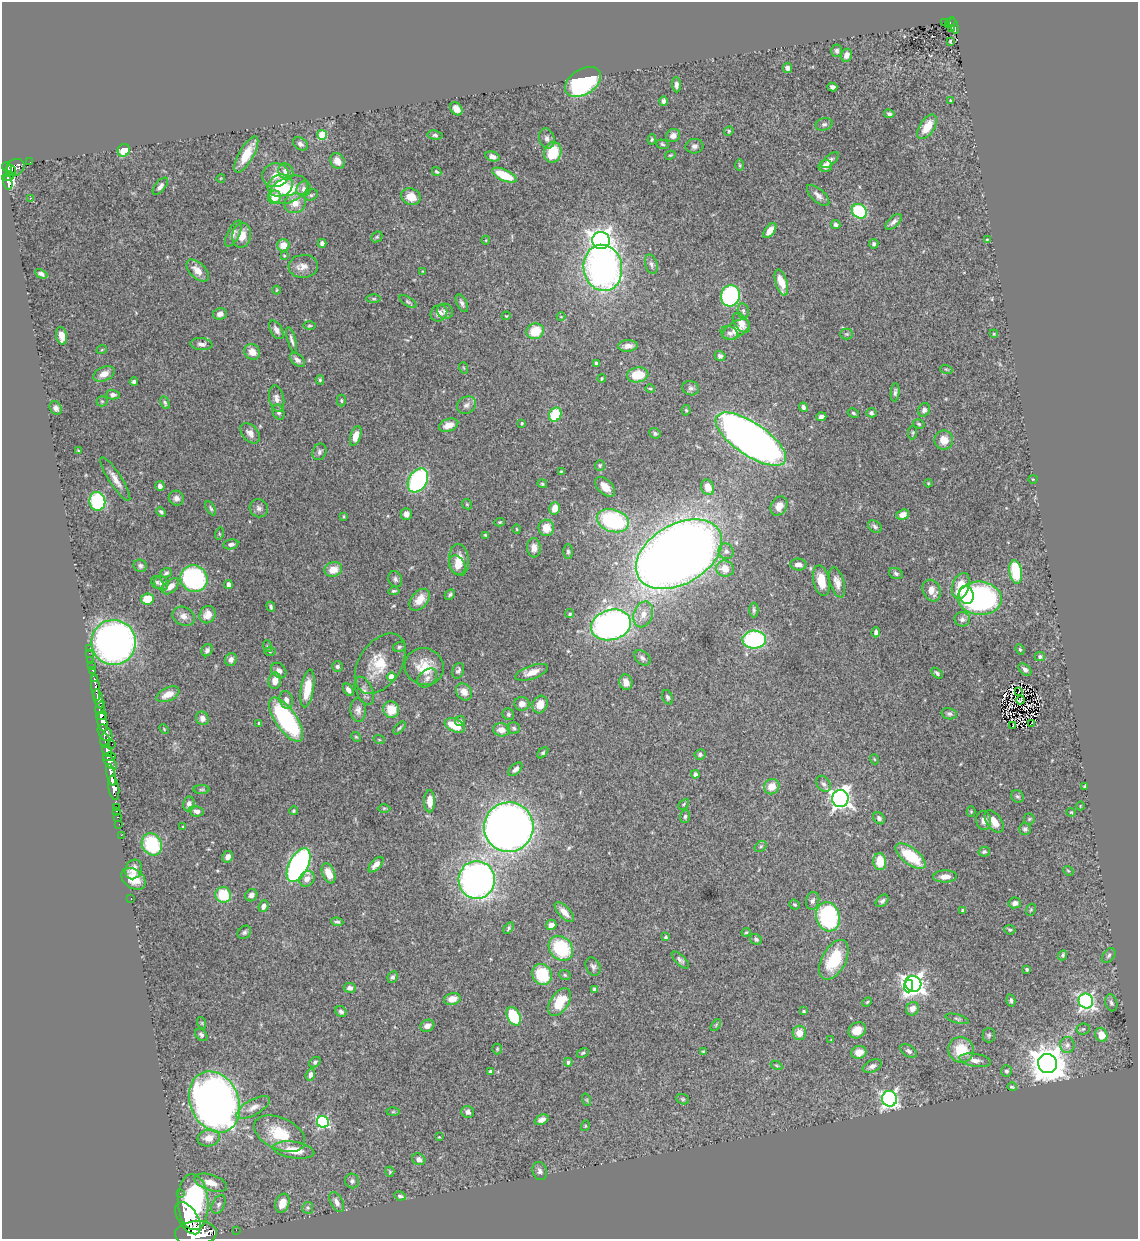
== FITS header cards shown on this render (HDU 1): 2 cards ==
NAXIS1  =                 1136
NAXIS2  =                 1237

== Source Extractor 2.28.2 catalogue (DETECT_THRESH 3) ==
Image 1136 x 1237 px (HDU 1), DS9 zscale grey, 1 PNG px = 1 image px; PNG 1140 x 1241 px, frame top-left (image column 1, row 1237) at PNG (2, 2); each listed source drawn as its Kron ellipse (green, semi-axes under 4 px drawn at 4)
Background 1.69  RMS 0.026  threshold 0.0795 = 3 sigma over >= 5 px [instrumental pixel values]
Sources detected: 429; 3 with non-positive FLUX_AUTO (blend fragments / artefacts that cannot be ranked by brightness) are neither listed nor drawn; the other 426 listed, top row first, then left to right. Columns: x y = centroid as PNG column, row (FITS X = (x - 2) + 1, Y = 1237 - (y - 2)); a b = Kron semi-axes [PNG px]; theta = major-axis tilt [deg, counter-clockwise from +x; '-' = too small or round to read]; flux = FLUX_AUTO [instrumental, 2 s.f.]
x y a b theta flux
945 22 4 3 - 46
950 23 6 4 45 200
954 26 8 3 -74 180
952 28 4 3 - 71
950 41 4 3 - 2.1
837 51 6 5 - 4.7
847 55 6 5 - 10
787 68 5 4 - 5.2
583 82 20 12 32 250
676 85 7 4 -86 6.1
832 87 5 4 - 6
664 101 5 4 - 4.3
951 101 4 3 - 2.4
456 109 7 5 -49 14
889 114 5 4 - 4.4
824 124 8 6 17 4.5
927 127 14 7 56 30
729 131 5 4 - 2
322 135 5 5 - 70
435 135 7 4 -7 3.6
673 136 7 6 - 9.8
547 139 10 7 -73 8.1
652 139 5 4 - 2.6
300 144 8 6 -34 6
662 144 6 4 -19 2.8
694 146 9 7 2 6.6
124 150 6 6 - 34
553 152 10 8 72 57
246 154 20 7 60 40
670 155 5 4 - 1.9
492 156 7 5 -15 8
830 160 10 5 42 5.6
337 161 8 7 - 13
30 162 2 2 - 18
740 165 6 4 -89 2.3
825 166 7 5 15 13
7 167 5 5 - 750
15 167 10 8 33 760
11 170 5 4 - 430
286 171 8 7 - 12
437 172 5 4 - 3.5
275 175 13 12 - 24
504 175 13 5 -24 44
8 176 6 4 17 500
221 178 4 2 - 1.4
8 183 7 4 -78 490
280 185 13 10 23 60
160 186 10 5 51 6.6
304 189 7 7 - 7.8
289 190 20 12 25 51
311 195 7 5 27 3.3
818 195 14 6 -43 9.4
274 197 7 6 - 29
411 197 10 8 -22 23
30 198 3 2 - 1.7
295 203 11 9 29 20
859 211 8 6 -41 110
894 222 10 5 43 6.8
836 225 4 4 - 4.8
770 231 8 4 52 14
233 234 14 6 63 6.7
242 235 12 9 79 21
377 237 6 5 - 2.6
987 239 3 3 - 1.6
486 240 4 3 - 1.4
601 240 9 8 - 1200
322 243 4 4 - 7.7
874 244 5 4 - 3.5
283 245 6 6 - 23
284 256 3 3 - 1.8
651 264 10 6 -74 5.8
303 266 15 11 5 15
603 268 23 19 -80 650
198 270 14 7 -44 18
423 271 4 3 - 1.5
41 274 6 4 -26 4.9
781 282 13 5 -73 27
276 290 4 3 - 1.5
730 296 11 9 75 230
374 299 7 3 0 2.5
408 302 10 4 -34 3.7
462 303 9 5 -64 5.6
445 311 8 7 - 6.4
743 311 8 5 -80 4.4
439 313 9 7 43 10
220 314 7 5 11 9.2
506 316 4 3 - 1.3
561 317 4 3 - 1.2
741 323 11 6 -54 15
309 326 6 3 1 2
736 329 15 7 29 19
276 330 10 6 -59 8
535 331 9 8 - 40
729 333 9 6 -19 6.2
847 334 6 5 - 2.7
994 334 4 4 - 1.8
62 336 9 5 -79 18
292 340 13 4 -74 5.8
201 344 11 6 -5 7.7
628 346 10 5 4 12
102 349 5 3 - 1.7
252 352 8 7 - 16
720 356 5 5 - 4.9
297 360 8 5 -40 7.7
596 363 3 3 - 3.5
464 368 6 3 -70 1.9
946 369 6 3 -19 1.9
104 374 11 7 25 15
638 375 11 7 9 46
602 378 4 3 - 1.8
320 380 4 4 - 2.3
134 382 4 3 - 3.8
691 388 8 7 - 5.7
650 389 5 4 - 2.3
895 392 9 4 84 4.3
113 395 7 5 -1 5.4
277 399 13 7 -80 10
341 400 6 4 -88 2.7
102 401 5 5 - 2.2
165 403 7 4 -65 3.1
466 405 10 8 35 7.9
803 407 5 4 - 5.3
56 408 7 5 -58 7
686 410 5 4 - 2.6
924 410 7 6 - 5.4
278 412 8 5 -68 5
853 413 6 4 -29 2.8
871 413 5 4 - 3.6
555 414 7 6 - 61
821 417 5 4 - 6.4
522 423 3 3 - 2.2
919 424 6 4 -17 2.7
449 425 10 6 20 19
913 432 7 4 84 2.5
250 433 12 7 -48 12
655 433 6 5 - 3.7
356 436 10 5 73 20
751 439 41 16 -34 2000
944 440 9 9 - 21
78 450 4 2 - 1.4
319 452 8 6 66 5.8
600 465 5 5 - 2.5
561 471 4 3 - 1.5
115 479 25 6 -57 17
1033 479 4 3 - 1.3
418 480 13 9 58 260
928 483 4 3 - 1.4
542 484 5 4 - 2.2
160 486 5 4 - 6.7
605 487 12 7 -45 19
708 487 8 6 -70 17
176 498 8 7 - 8
97 501 9 8 - 160
467 504 5 4 - 2.1
779 506 10 7 60 17
211 508 8 4 -59 3.1
259 508 9 9 - 8
555 508 6 5 - 20
161 512 5 3 - 4
406 514 6 5 - 10
903 515 6 5 - 13
343 517 4 3 - 2
613 521 16 11 -17 180
500 522 5 4 - 2.3
875 527 7 5 -36 4.3
546 528 8 8 - 25
517 529 5 3 - 1.6
219 534 6 4 74 2.8
486 535 4 3 - 2.2
231 544 7 5 11 6.1
534 548 10 7 -86 11
726 551 8 7 - 6.9
568 552 7 5 -89 4.1
679 554 47 29 30 2800
459 560 16 10 -85 24
457 565 10 7 -64 14
798 565 8 6 -5 11
140 566 6 6 - 4.6
333 569 9 7 17 22
725 569 9 8 - 22
1016 572 12 6 -81 79
166 573 6 4 20 3.8
896 573 7 5 -22 4.2
194 578 14 13 - 230
395 579 8 6 -67 5
821 581 15 8 -78 30
157 582 7 5 -52 3.6
837 582 15 7 -74 14
161 583 8 6 -52 7
228 584 4 4 - 7.6
171 586 10 5 43 13
961 586 13 8 71 44
394 591 5 3 - 2.8
932 591 11 8 -64 16
450 595 6 4 43 3.3
966 595 9 7 -70 26
980 598 22 16 -5 420
147 599 6 5 - 35
420 600 12 8 50 24
271 607 5 4 - 3.3
754 610 7 4 -89 3.8
570 614 4 4 - 3.2
643 614 13 9 73 18
208 615 9 7 61 17
184 616 12 9 -27 12
962 619 8 7 - 8.5
611 625 20 15 15 710
876 632 5 4 - 5.1
754 640 12 9 -2 220
114 642 22 22 - 790
267 646 6 4 -72 2
399 647 6 5 - 3.3
89 649 3 2 - 17
1020 649 5 4 - 2.5
207 650 6 5 - 6.3
270 652 6 4 -1 1.8
89 653 2 2 - 3.1
1040 656 5 4 - 3.8
642 658 9 6 -40 6.3
231 659 6 5 - 7.5
91 660 2 2 - 20
380 664 33 21 56 56
92 666 2 2 - 11
337 666 5 5 - 4.2
424 667 20 18 -25 41
1025 669 7 5 -40 6.4
93 670 3 3 - 82
279 671 8 6 -48 8.9
458 671 8 5 71 5.1
532 672 17 6 19 17
937 673 6 4 -43 3.5
391 677 4 4 - 22
427 678 11 8 43 9.6
94 679 3 2 - 250
275 681 8 6 81 17
626 682 8 6 -76 15
96 687 13 3 -82 530
307 688 19 6 81 47
348 690 7 4 -54 9.1
364 691 15 8 -66 11
464 692 9 7 -51 15
1019 692 4 2 - 1.5
168 694 12 6 25 19
667 697 7 5 -64 3.9
98 699 10 4 -76 2100
286 700 9 6 -73 9.8
1021 700 4 2 - 0.64
522 704 7 7 - 11
540 704 9 7 65 19
100 707 7 3 61 780
358 710 12 7 -87 9.9
391 710 8 8 - 37
508 714 6 5 - 3.3
949 714 8 5 -11 4.8
101 716 5 3 - 1100
202 718 7 6 - 10
286 720 25 10 -55 240
460 721 5 5 - 4.9
102 722 9 5 -81 2800
259 723 3 3 - 1.5
1032 723 4 2 - 4.3
455 725 10 6 -23 41
1013 725 3 2 - 1.3
399 728 8 3 46 2.8
514 728 6 5 - 4.3
164 729 5 3 - 1.5
501 730 8 6 -5 16
105 733 9 6 -53 1400
356 737 5 4 - 2
379 739 6 3 -20 1.7
105 741 7 5 -84 570
112 744 3 2 - 130
107 751 6 4 -61 1200
543 753 7 4 45 2.9
700 754 5 5 - 3.3
109 757 6 3 8 430
874 759 5 3 - 1.6
110 762 9 5 -49 650
515 769 8 5 42 7.1
695 774 4 4 - 6.9
111 775 11 4 -76 2100
824 784 8 6 -55 5.4
1085 786 3 3 - 2.2
772 787 8 7 - 22
114 788 12 5 -82 3000
202 789 8 4 0 2.7
1017 796 7 6 - 3.5
840 799 8 8 - 890
430 801 11 5 -90 22
189 804 7 5 80 7.2
684 804 6 3 43 2
1080 806 4 3 - 1.2
117 807 4 2 - 66
384 808 6 4 1 2
116 811 3 2 - 47
197 811 7 5 -12 8.2
293 811 4 4 - 2.6
971 811 5 4 - 1.9
1071 812 4 4 - 1.8
685 816 6 5 - 3.9
117 817 3 2 - 56
879 818 6 5 - 4.6
1029 819 5 5 - 2.7
984 820 9 7 -85 10
994 821 12 7 -54 21
119 824 2 2 - 20
183 827 3 3 - 2.3
509 827 25 24 - 1400
1025 829 6 6 - 4.1
121 835 2 2 - 24
152 844 11 9 -60 120
761 847 6 5 - 3.1
984 852 5 5 - 3.4
911 856 18 8 -38 78
228 857 6 5 - 9.6
880 861 8 6 -86 38
299 865 18 9 63 540
376 865 9 5 47 11
133 869 10 8 68 13
1068 871 5 4 - 2.4
329 873 10 6 -66 27
945 876 12 6 2 14
133 879 13 9 -36 30
307 879 8 7 - 11
477 880 19 18 - 720
223 895 8 7 - 62
251 895 6 6 - 6.9
131 899 3 2 - 48
813 901 9 6 75 5.4
882 901 7 5 43 5
1015 903 6 5 - 7.4
795 905 5 4 - 2.8
263 906 6 5 - 7.5
963 910 3 3 - 4.1
1031 910 6 4 68 2.5
564 912 13 6 -46 14
828 917 15 11 -75 240
337 922 6 4 -8 3.4
551 925 5 5 - 11
509 928 6 4 60 2.9
1010 930 5 4 - 2.4
244 932 7 6 - 4.2
746 932 4 4 - 2.1
666 937 4 3 - 2.6
756 939 6 5 - 4.3
561 948 13 11 -47 120
1063 955 5 4 - 3.1
1109 955 8 5 51 4
680 960 11 5 -44 5.1
834 960 21 12 61 69
593 967 9 7 -63 5.9
1027 969 3 3 - 2.5
542 974 11 9 -62 83
565 975 6 4 -23 2.8
393 977 6 5 - 4.6
913 984 8 8 - 1100
909 986 6 4 88 200
350 988 6 5 - 5.7
594 989 4 4 - 4.1
452 999 8 6 13 16
1011 1000 6 4 -79 3.8
1086 1001 7 7 - 470
560 1002 15 9 56 53
867 1002 5 3 - 2
1111 1003 9 5 -74 5.1
912 1009 7 6 - 12
803 1011 4 3 - 2.4
341 1012 6 5 - 6
514 1016 10 6 -63 73
957 1019 12 4 -15 4
202 1023 6 3 -72 1.6
716 1025 7 3 54 2.2
427 1026 7 5 26 9.2
1083 1029 6 5 - 3.2
857 1030 9 7 30 22
799 1033 7 6 - 19
201 1035 7 5 -50 4.1
989 1035 7 6 - 3.7
1101 1035 7 6 - 26
831 1040 4 4 - 1.4
1067 1045 8 7 - 7.2
497 1049 5 5 - 2.2
961 1050 13 12 - 49
703 1051 4 3 - 1.9
909 1051 9 5 -33 5.1
859 1052 7 6 - 19
583 1053 6 4 26 2.8
975 1060 16 6 -9 12
315 1062 6 4 38 3.5
568 1062 4 4 - 5.2
1047 1063 9 9 - 4300
776 1065 6 3 -30 2.1
872 1066 10 6 23 7.5
490 1071 4 3 - 3
1006 1071 6 5 - 4.1
310 1075 6 4 69 7.5
1012 1087 5 3 - 2.6
683 1099 6 5 - 3.1
889 1099 8 7 - 570
587 1100 6 4 -72 2.1
215 1102 32 24 -66 1200
253 1107 19 7 29 14
393 1112 6 4 1 2.2
468 1112 6 6 - 6.8
542 1120 7 5 24 8.3
323 1122 6 5 - 220
585 1126 5 3 - 1.5
280 1134 27 16 -25 64
439 1137 3 3 - 1.3
209 1138 11 8 16 19
294 1150 21 8 -8 35
419 1159 7 5 -23 7.9
540 1171 9 7 -72 6.7
390 1172 5 4 - 2.1
352 1181 7 7 - 5.3
211 1183 17 8 -18 21
180 1193 2 2 - 23
400 1196 6 4 -9 4.3
193 1202 28 15 -87 400
337 1202 11 6 -63 9.9
282 1203 10 7 69 25
219 1204 10 6 63 5.9
308 1208 6 5 - 3.8
188 1218 18 9 -57 8300
236 1230 2 2 - 15
196 1233 21 12 4 11000
At the frame edge (FLAGS 8, measured only in part): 1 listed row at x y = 196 1233
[3 non-positive-flux detections neither listed nor drawn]